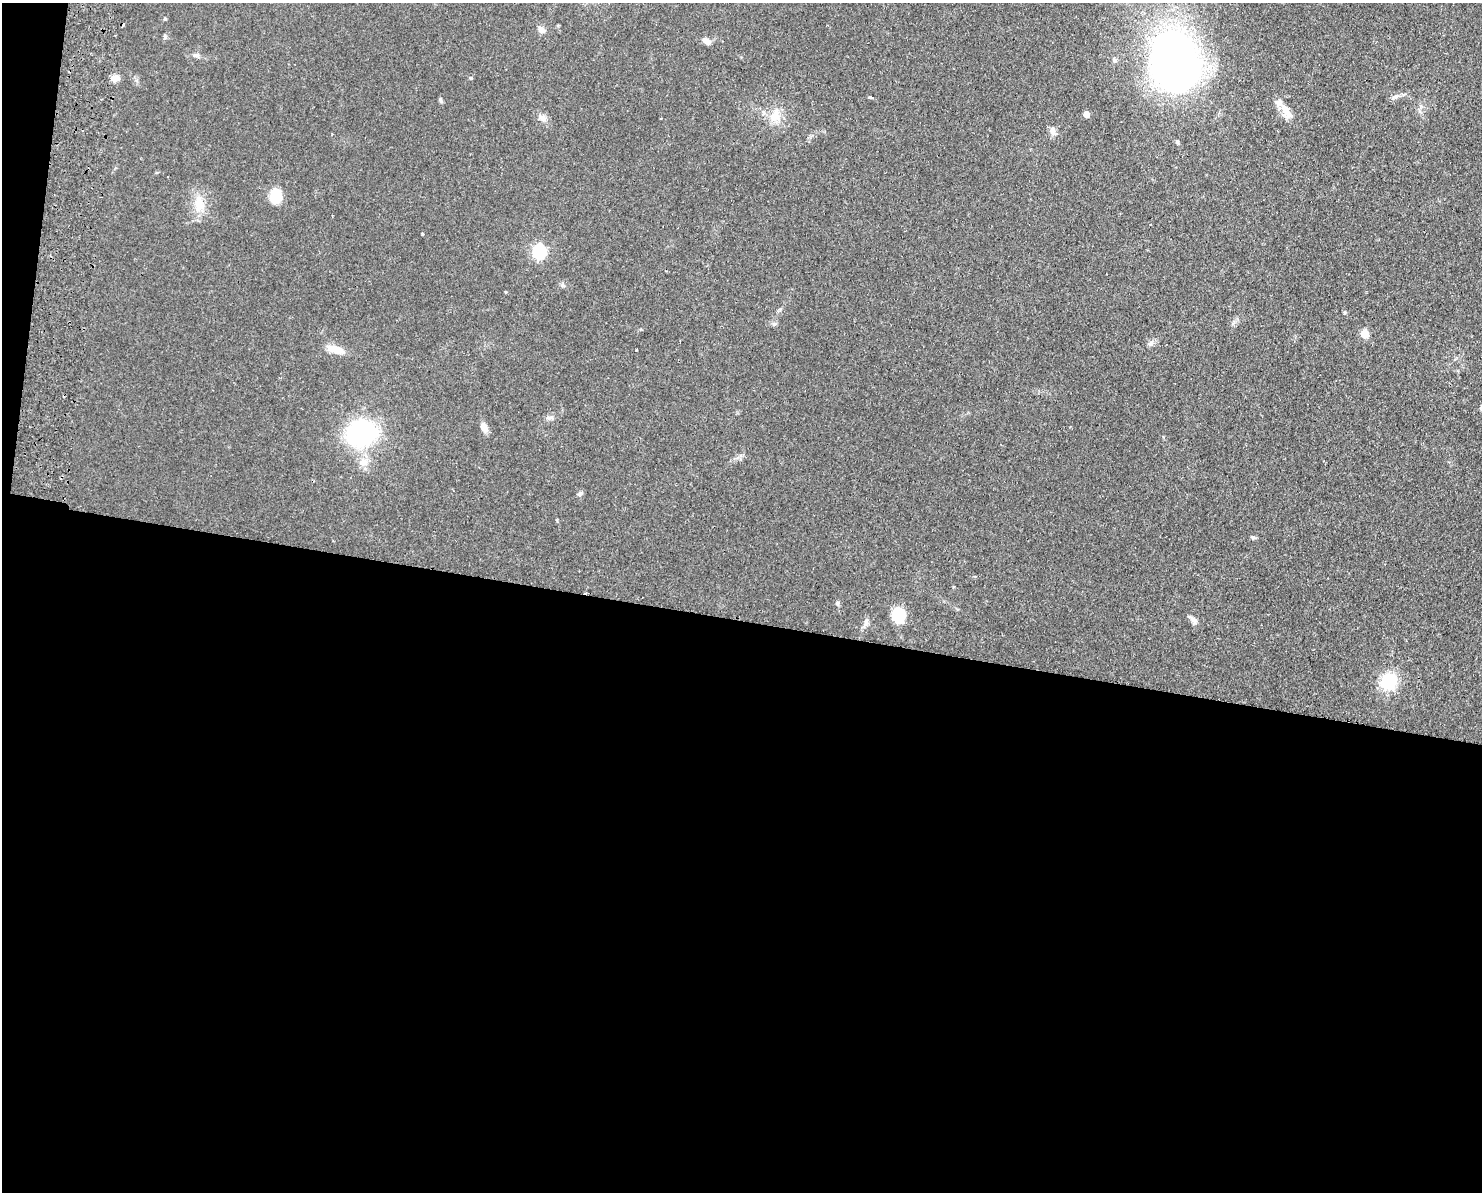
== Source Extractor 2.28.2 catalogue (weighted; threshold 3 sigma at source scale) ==
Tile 10 of 3 x 4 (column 1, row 4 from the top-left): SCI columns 173-1652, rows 11-1200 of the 4899 x 4783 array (HDU 1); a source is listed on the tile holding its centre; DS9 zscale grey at full resolution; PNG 1484 x 1194 px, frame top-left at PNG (2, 3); no overlay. Shown black and unused: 49% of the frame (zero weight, under 2 of 3 exposures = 3% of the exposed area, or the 3 px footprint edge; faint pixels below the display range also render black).
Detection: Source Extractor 2.28.2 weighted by HDU 2 'WHT'; one run over the whole footprint, this tile lists its part. Background 0.0673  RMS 0.0058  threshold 0.0261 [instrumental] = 3 sigma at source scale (4.5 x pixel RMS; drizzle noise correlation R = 1.50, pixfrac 1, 0.05/0.05 arcsec/px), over >= 5 px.
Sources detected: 43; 2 cosmic-ray / hot-pixel residue — not listed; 1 inside a brighter listed object's ellipse — not listed separately; the other 40 listed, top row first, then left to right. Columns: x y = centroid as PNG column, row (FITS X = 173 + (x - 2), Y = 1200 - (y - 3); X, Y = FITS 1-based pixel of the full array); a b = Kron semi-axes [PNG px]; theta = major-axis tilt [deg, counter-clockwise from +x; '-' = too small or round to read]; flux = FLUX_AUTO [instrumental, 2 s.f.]
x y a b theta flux
165 19 4 4 - 0.63
541 30 9 7 -50 2.8
165 36 8 4 -89 0.95
706 41 10 7 -26 3.1
196 55 9 6 1 1.6
1174 59 42 31 -70 420
1114 60 7 5 -88 1.2
115 78 10 7 6 3.7
471 78 5 3 - 0.64
1396 96 11 4 11 1.8
871 97 4 3 - 7.4
440 100 6 4 -88 0.89
1285 110 20 11 88 6.6
1086 114 5 4 - 5
775 116 20 14 66 8.9
542 118 11 8 -35 3.1
1052 131 12 8 -63 3
275 196 15 11 89 14
199 205 23 14 -82 11
422 234 3 3 - 1.2
539 251 6 6 - 100
563 286 6 4 -19 1
506 292 3 3 - 0.65
1344 312 5 5 - 0.85
774 324 6 5 - 1.1
1365 333 5 5 - 19
1150 343 8 6 48 1.8
335 349 21 8 -15 8.8
636 350 3 2 - 0.68
550 417 11 5 11 1.7
484 427 12 8 -73 3.8
361 433 21 18 14 110
363 462 12 9 56 4.7
580 494 8 5 68 1.3
1253 537 7 5 -40 1
837 603 6 5 - 1
898 615 12 11 - 22
1193 620 12 6 -32 2.5
866 623 13 6 72 2.5
1389 681 16 14 48 24